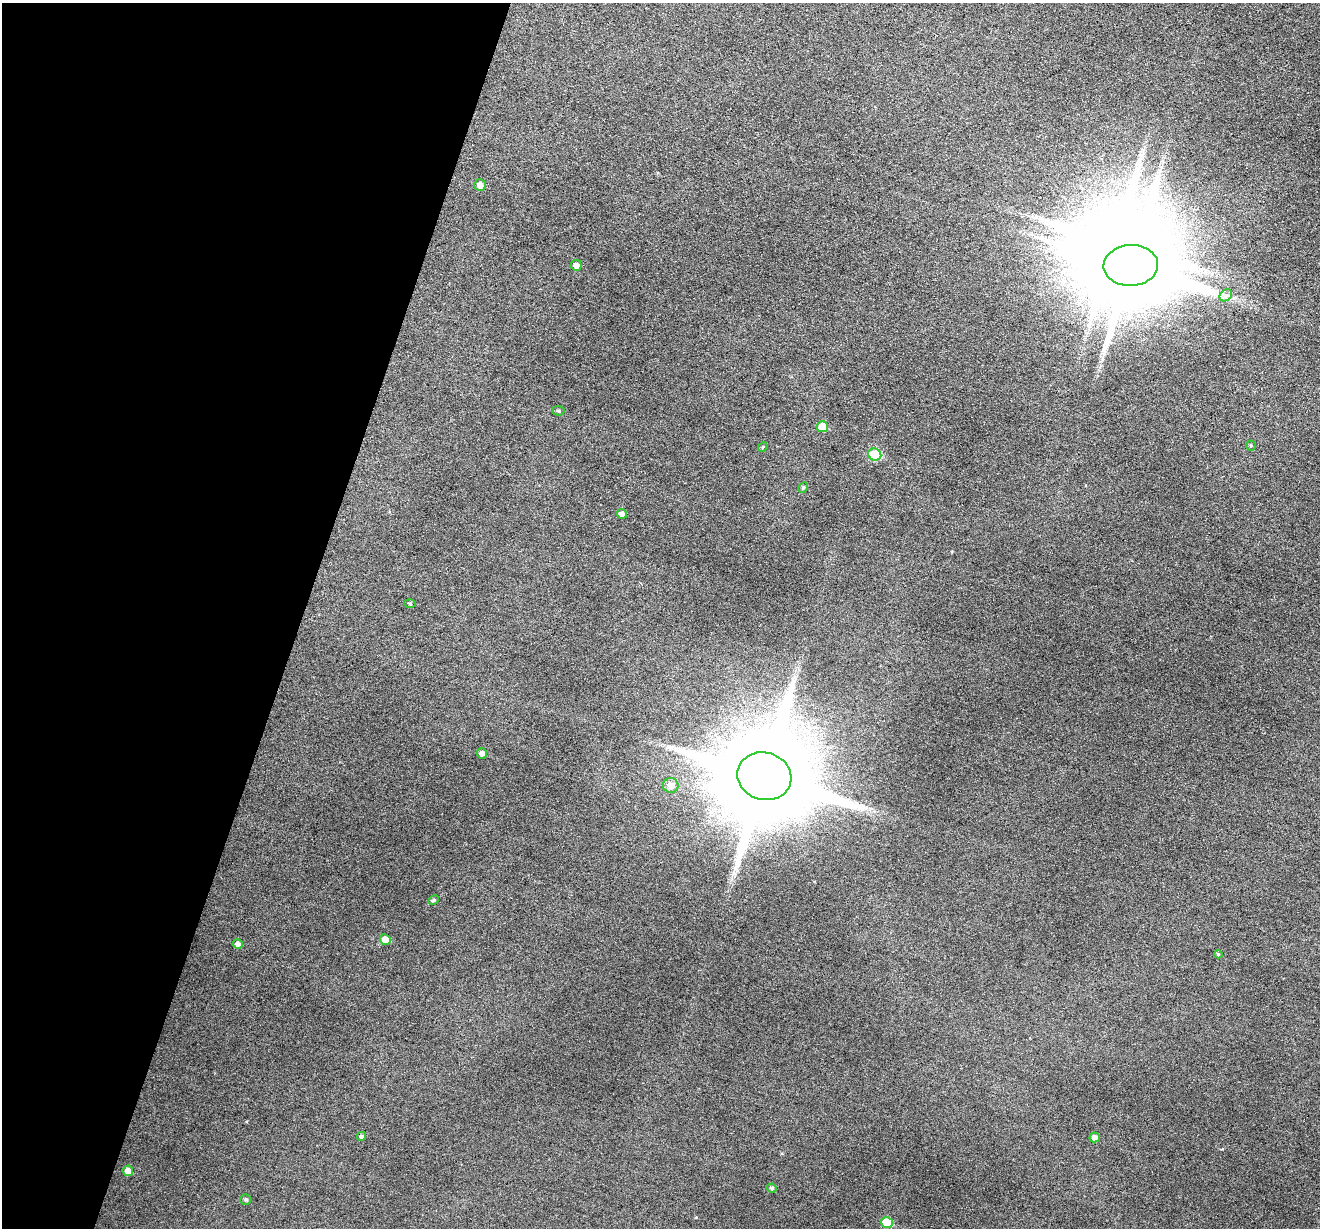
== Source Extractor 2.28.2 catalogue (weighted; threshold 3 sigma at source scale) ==
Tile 9 of 4 x 4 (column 1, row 3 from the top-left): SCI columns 4-1321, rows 1482-2707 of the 5274 x 5288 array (HDU 1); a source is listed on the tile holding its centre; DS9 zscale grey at full resolution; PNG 1322 x 1230 px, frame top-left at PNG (2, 3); each listed source drawn as its Kron ellipse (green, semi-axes under 4 px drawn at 4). Shown black and unused: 23% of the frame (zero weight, under 3 of 6 exposures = <1% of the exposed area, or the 3 px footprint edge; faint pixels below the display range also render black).
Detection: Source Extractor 2.28.2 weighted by HDU 2 'WHT'; one run over the whole footprint, this tile lists its part. Background 0.0504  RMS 0.0056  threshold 0.0228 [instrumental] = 3 sigma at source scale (4.09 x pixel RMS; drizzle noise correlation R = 1.36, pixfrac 0.8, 0.05/0.05 arcsec/px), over >= 5 px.
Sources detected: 26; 1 inside a brighter object's white glare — neither listed nor drawn; the other 25 listed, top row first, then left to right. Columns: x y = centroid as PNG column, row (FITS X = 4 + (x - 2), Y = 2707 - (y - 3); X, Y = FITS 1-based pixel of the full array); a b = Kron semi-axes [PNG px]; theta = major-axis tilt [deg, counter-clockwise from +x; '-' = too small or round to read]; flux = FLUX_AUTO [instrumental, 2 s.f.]
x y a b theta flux
480 185 6 5 - 4
576 265 5 5 - 2.7
1131 265 27 20 2 8200
1226 295 7 5 42 1.7
558 411 6 5 - 0.86
822 427 6 5 - 8.9
1251 446 5 4 - 0.68
763 447 5 4 - 0.65
875 454 6 6 - 19
803 488 6 4 62 0.8
622 514 5 4 - 2.2
410 603 5 3 - 0.51
482 753 5 5 - 2
764 776 27 23 -17 12000
671 785 7 7 - 3.7
434 900 5 4 - 0.94
385 940 5 5 - 6.9
238 944 5 4 - 1.8
1218 954 4 4 - 0.61
362 1136 4 4 - 0.96
1095 1137 5 5 - 2.3
128 1171 5 5 - 4.4
772 1188 5 4 - 0.92
246 1199 5 5 - 0.8
887 1222 6 5 - 14